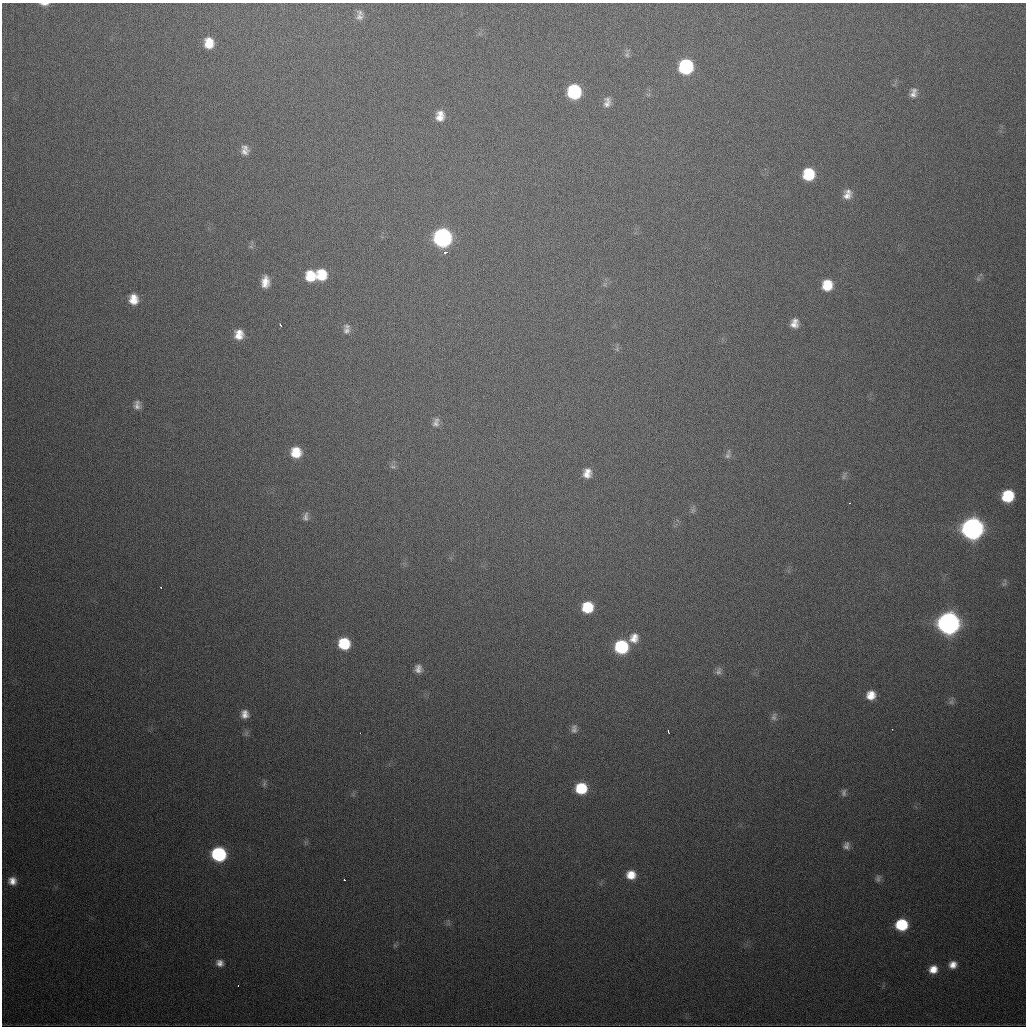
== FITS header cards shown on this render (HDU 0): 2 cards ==
NAXIS1  =                 1024
NAXIS2  =                 1024

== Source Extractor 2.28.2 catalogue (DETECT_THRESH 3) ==
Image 1024 x 1024 px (HDU 0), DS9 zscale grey, 1 PNG px = 1 image px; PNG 1028 x 1028 px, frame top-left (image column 1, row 1024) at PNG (2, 3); no overlay
Background 504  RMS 17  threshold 51.4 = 3 sigma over >= 5 px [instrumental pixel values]
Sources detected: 71; all 71 listed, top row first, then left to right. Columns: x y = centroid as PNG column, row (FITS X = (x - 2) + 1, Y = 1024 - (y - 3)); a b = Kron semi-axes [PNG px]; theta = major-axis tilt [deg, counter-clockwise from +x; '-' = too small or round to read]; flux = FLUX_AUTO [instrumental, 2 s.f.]
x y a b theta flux
44 4 10 3 -1 4900
359 17 11 10 - 6900
209 43 11 9 -89 19000
627 55 9 7 57 3400
686 67 11 10 - 110000
574 92 11 10 - 94000
913 93 13 8 77 7200
607 102 13 8 79 7600
440 113 10 6 -15 5800
440 118 11 9 -17 9500
245 147 11 6 -25 4400
244 152 11 9 -41 6600
808 174 11 10 - 43000
848 191 11 6 -14 5000
847 196 12 10 6 9000
442 238 12 11 - 330000
251 247 6 4 -19 1900
445 252 5 3 - 3800
321 275 12 11 - 30000
310 276 12 10 -88 25000
978 279 5 5 - 2000
265 282 13 8 85 13000
827 285 11 9 71 27000
133 299 10 9 - 16000
794 323 10 8 75 9600
280 325 3 2 - 2000
346 331 10 9 - 6000
239 334 11 10 - 15000
137 405 11 8 -86 6300
436 422 13 8 75 6300
296 452 11 10 - 24000
727 456 8 7 - 4100
393 467 9 4 0 2600
587 473 11 8 73 11000
844 476 12 4 70 3100
1008 496 10 9 - 54000
849 503 3 2 - 2000
693 510 8 6 63 3300
305 517 12 7 83 5300
972 528 11 11 - 750000
1004 584 8 4 43 2300
161 587 3 2 - 1900
587 607 10 10 - 37000
948 623 11 11 - 840000
634 638 13 11 57 13000
344 644 10 10 - 46000
621 647 10 10 - 87000
418 669 9 8 - 7300
718 671 11 7 71 4800
871 695 9 8 - 15000
951 702 8 6 62 3200
245 714 11 10 - 9200
774 717 12 8 70 4500
574 729 12 8 89 5600
892 729 2 2 - 1500
668 732 4 3 - 3000
360 733 3 2 - 1600
264 783 10 4 67 2600
581 788 10 10 - 45000
844 792 10 7 -86 4100
846 846 10 9 - 5700
219 854 10 9 - 140000
631 875 9 9 - 16000
878 878 10 6 68 3600
344 880 3 2 - 2200
12 881 9 9 - 9500
901 925 9 9 - 60000
220 963 10 9 - 7200
953 965 10 9 - 9900
933 969 9 8 - 13000
238 985 3 2 - 2300
At the frame edge (FLAGS 8, measured only in part): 1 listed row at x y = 44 4